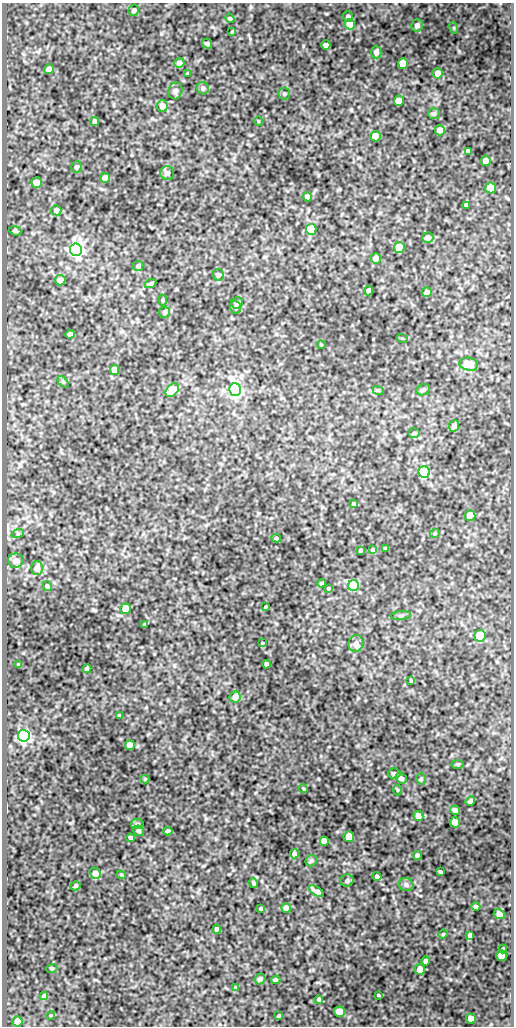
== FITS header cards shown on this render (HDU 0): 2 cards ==
NAXIS1  =                  512
NAXIS2  =                 1024

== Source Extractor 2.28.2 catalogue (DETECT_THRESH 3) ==
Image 512 x 1024 px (HDU 0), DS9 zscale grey, 1 PNG px = 1 image px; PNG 516 x 1028 px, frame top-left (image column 1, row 1024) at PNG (2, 3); each listed source drawn as its Kron ellipse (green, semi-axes under 4 px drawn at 4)
Background 84.5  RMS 0.51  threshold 1.54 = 3 sigma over >= 5 px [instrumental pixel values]
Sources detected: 145; all 145 listed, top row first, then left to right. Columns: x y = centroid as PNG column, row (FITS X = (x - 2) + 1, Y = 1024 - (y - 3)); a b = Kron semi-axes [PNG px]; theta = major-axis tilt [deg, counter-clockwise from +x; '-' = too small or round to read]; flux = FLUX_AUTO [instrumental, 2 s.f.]
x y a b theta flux
134 10 6 5 - 110
348 16 5 5 - 90
230 18 5 4 - 48
350 24 5 5 - 850
417 25 6 5 - 170
454 28 6 3 -72 39
232 31 3 3 - 32
207 44 5 4 - 84
326 45 5 4 - 200
376 52 6 5 - 130
179 63 5 5 - 230
403 63 5 5 - 1100
49 69 5 5 - 320
188 73 4 3 - 26
438 73 5 5 - 300
203 88 6 6 - 110
175 91 8 7 - 100
284 94 6 6 - 76
399 101 5 5 - 890
162 106 5 5 - 270
434 114 6 5 - 63
258 121 4 3 - 25
95 122 4 4 - 230
440 130 5 5 - 470
376 136 5 5 - 670
468 151 4 4 - 64
486 161 5 5 - 300
76 167 6 5 - 75
167 173 7 7 - 140
105 178 5 5 - 590
37 182 5 5 - 570
491 188 5 5 - 880
307 197 4 4 - 170
466 205 4 3 - 56
56 210 5 5 - 320
311 229 5 5 - 780
15 231 6 4 -22 75
428 238 6 5 - 150
399 247 5 5 - 1500
76 250 6 6 - 15000
376 259 5 5 - 300
138 266 5 5 - 91
218 275 6 5 - 95
60 280 5 5 - 270
150 283 6 3 26 64
369 291 4 4 - 180
427 292 5 4 - 190
163 300 5 3 - 36
237 303 6 5 - 130
236 307 7 5 -72 100
165 312 5 5 - 67
70 334 5 4 - 100
402 338 5 3 - 32
321 345 4 3 - 34
469 364 9 6 -12 820
114 370 5 4 - 370
63 382 7 4 -45 49
235 389 6 6 - 11000
172 390 8 5 46 1300
378 390 6 3 -19 38
423 390 7 5 25 65
454 426 6 5 - 130
414 433 6 5 - 52
424 472 6 5 - 4300
353 504 4 4 - 40
470 516 5 5 - 860
18 533 6 4 19 53
435 533 5 3 - 32
276 538 4 3 - 52
385 548 4 3 - 62
360 550 3 3 - 56
373 550 4 3 - 57
16 561 8 7 - 230
37 568 7 6 - 250
321 583 4 3 - 54
47 586 5 4 - 62
353 586 5 5 - 2700
328 588 3 3 - 49
265 607 3 2 - 29
126 609 5 5 - 1400
401 615 10 4 5 67
145 625 4 3 - 72
480 636 6 5 - 1200
262 643 3 3 - 31
356 643 8 7 - 170
267 664 4 4 - 99
19 665 3 3 - 50
87 669 4 4 - 110
411 680 3 2 - 36
235 697 6 5 - 280
119 715 3 3 - 34
24 736 6 6 - 12000
130 745 5 5 - 390
458 764 6 3 0 39
394 773 6 5 - 72
401 778 6 5 - 100
145 779 4 4 - 34
421 779 5 4 - 49
304 789 5 3 - 32
397 790 5 3 - 33
470 801 5 4 - 94
455 810 5 4 - 150
418 816 5 4 - 260
455 822 5 5 - 920
137 824 6 5 - 59
139 831 5 5 - 57
168 831 4 4 - 110
349 837 5 5 - 770
131 838 4 4 - 110
324 841 5 5 - 560
295 854 4 4 - 130
417 855 4 4 - 91
311 861 6 5 - 66
440 872 4 3 - 61
95 873 5 5 - 280
121 875 5 4 - 42
377 876 4 4 - 78
347 880 6 6 - 77
254 883 5 4 - 59
406 885 7 6 - 97
75 886 5 4 - 64
316 891 8 4 -31 140
476 907 4 4 - 100
261 908 4 3 - 61
286 908 5 5 - 300
499 914 5 5 - 240
217 929 4 3 - 88
443 934 4 4 - 37
470 935 4 4 - 100
503 949 4 3 - 43
502 955 5 5 - 890
426 961 4 4 - 120
52 968 6 3 18 33
420 969 5 5 - 290
260 979 6 5 - 79
276 980 4 3 - 64
236 987 4 3 - 32
378 995 3 2 - 30
44 996 4 4 - 82
319 1000 4 3 - 61
339 1012 5 5 - 530
51 1015 4 3 - 25
279 1016 4 3 - 42
471 1019 5 5 - 310
18 1021 5 5 - 1100